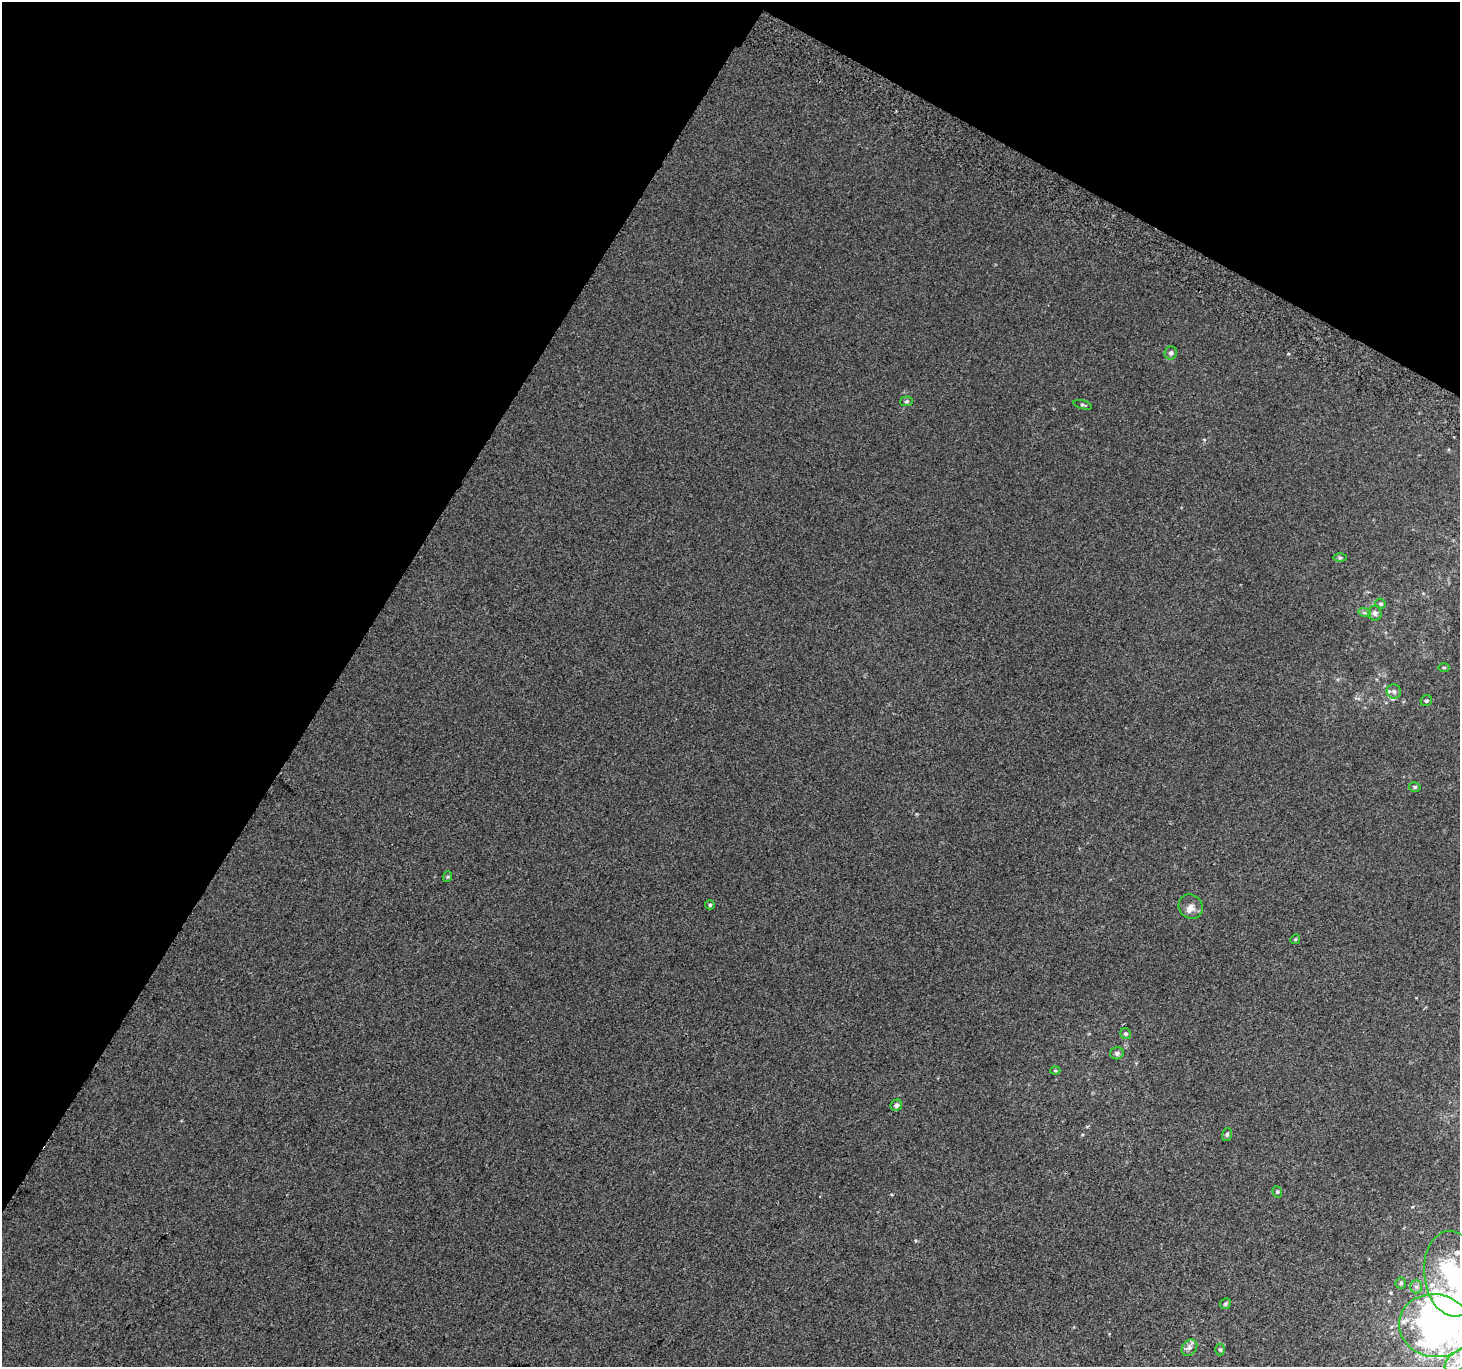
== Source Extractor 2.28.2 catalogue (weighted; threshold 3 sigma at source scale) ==
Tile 2 of 4 x 4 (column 2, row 1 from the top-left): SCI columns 1489-2946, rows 4397-5761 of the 5888 x 5996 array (HDU 1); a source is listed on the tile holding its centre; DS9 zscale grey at full resolution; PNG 1462 x 1369 px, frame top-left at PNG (2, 2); each listed source drawn as its Kron ellipse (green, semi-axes under 4 px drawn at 4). Shown black and unused: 30% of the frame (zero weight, under 2 of 3 exposures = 2% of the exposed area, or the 3 px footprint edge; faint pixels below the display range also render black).
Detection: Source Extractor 2.28.2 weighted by HDU 2 'WHT'; one run over the whole footprint, this tile lists its part. Background 2.98e-04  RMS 0.0073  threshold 0.0327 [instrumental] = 3 sigma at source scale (4.5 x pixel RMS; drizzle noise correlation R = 1.50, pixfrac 1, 0.0396/0.0396 arcsec/px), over >= 5 px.
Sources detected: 37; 2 inside a brighter object's white glare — neither listed nor drawn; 6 inside a brighter listed object's ellipse — not listed separately; the other 29 listed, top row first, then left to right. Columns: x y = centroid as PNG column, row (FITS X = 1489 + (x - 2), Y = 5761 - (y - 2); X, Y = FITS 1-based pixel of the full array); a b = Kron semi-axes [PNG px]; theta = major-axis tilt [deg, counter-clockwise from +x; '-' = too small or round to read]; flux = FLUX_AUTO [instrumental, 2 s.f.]
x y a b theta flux
1171 353 6 6 - 2
906 401 6 5 - 1.2
1083 405 9 3 -16 1.1
1340 557 6 4 0 1.1
1381 604 5 4 - 1.1
1365 613 6 4 -17 1.3
1375 613 7 6 - 2.5
1444 668 5 3 - 0.8
1394 691 7 7 - 2.2
1426 701 6 5 - 1.3
1415 787 6 4 -15 1.2
447 877 5 3 - 0.81
710 905 5 4 - 1.2
1191 907 12 11 - 5.5
1295 939 5 4 - 0.8
1126 1034 6 5 - 1.3
1117 1053 7 6 - 2.2
1055 1071 5 3 - 0.74
896 1105 6 5 - 2.4
1227 1135 7 5 74 1.3
1277 1192 6 4 -70 0.96
1452 1274 43 28 -84 90
1401 1283 5 5 - 1.2
1416 1286 7 6 - 1.9
1225 1304 6 5 - 1.4
1435 1326 36 31 -10 210
1189 1348 9 7 52 2.8
1220 1349 6 5 - 1.1
1458 1361 15 9 39 7.7
Isophote crosses this tile's border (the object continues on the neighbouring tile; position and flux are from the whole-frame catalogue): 3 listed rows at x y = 1452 1274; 1435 1326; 1458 1361